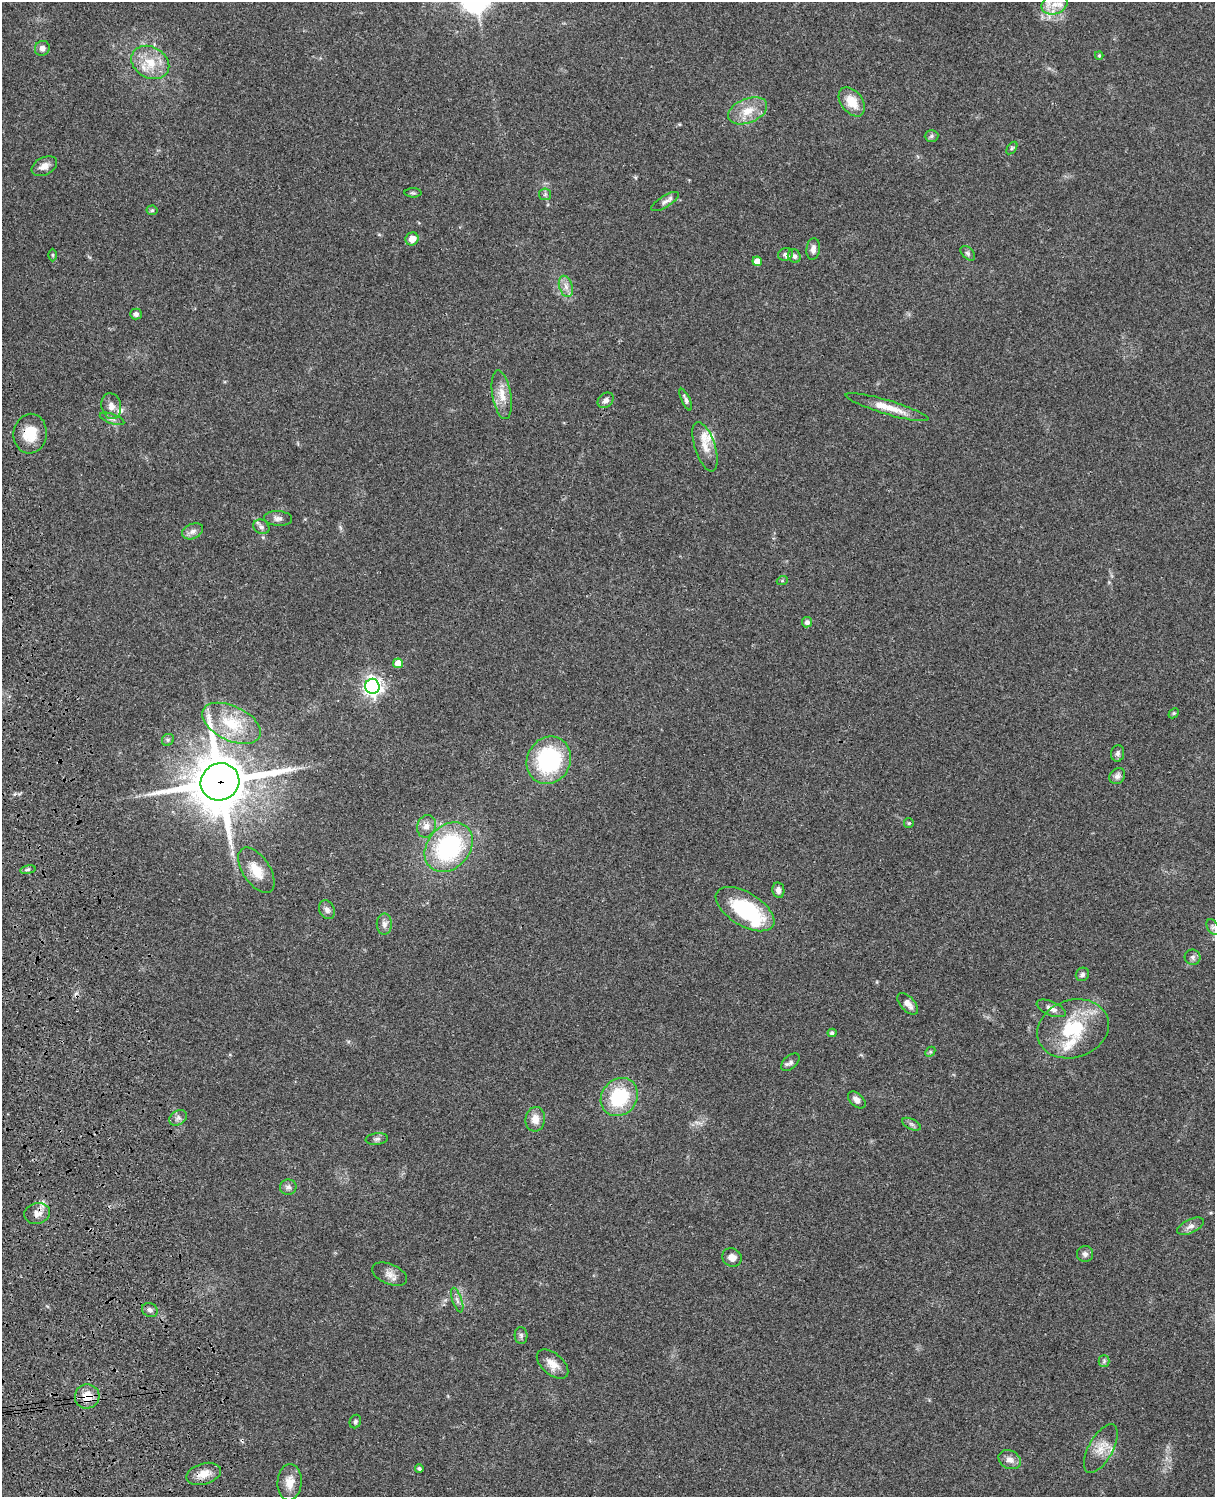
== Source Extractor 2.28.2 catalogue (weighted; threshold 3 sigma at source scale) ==
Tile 7 of 4 x 3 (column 3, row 2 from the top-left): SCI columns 2545-3757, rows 1773-3267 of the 5087 x 4926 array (HDU 1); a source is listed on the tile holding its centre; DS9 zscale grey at full resolution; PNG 1217 x 1499 px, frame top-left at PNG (2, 2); each listed source drawn as its Kron ellipse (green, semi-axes under 4 px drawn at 4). Shown black and unused: <1% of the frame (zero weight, under 3 of 4 exposures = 6% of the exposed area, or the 3 px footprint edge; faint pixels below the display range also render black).
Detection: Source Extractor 2.28.2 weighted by HDU 2 'WHT'; one run over the whole footprint, this tile lists its part. Background 0.0762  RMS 0.0058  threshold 0.0259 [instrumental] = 3 sigma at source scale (4.5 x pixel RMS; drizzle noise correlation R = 1.50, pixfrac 1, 0.05/0.05 arcsec/px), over >= 5 px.
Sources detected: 96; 1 inside a brighter object's white glare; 1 cosmic-ray / hot-pixel residue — neither listed nor drawn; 8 inside a brighter listed object's ellipse — not listed separately; the other 86 listed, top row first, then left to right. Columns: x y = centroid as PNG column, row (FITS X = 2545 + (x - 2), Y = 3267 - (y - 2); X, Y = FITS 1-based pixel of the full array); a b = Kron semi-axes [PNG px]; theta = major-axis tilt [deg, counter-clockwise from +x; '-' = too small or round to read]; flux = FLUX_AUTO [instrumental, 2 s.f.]
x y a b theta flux
1054 4 13 9 22 6.2
42 48 8 7 - 2.9
1099 55 4 3 - 0.65
150 62 20 15 -30 13
852 102 16 10 -52 9.9
748 111 20 12 22 9.7
931 136 7 6 - 1.2
1012 148 7 4 53 0.8
44 166 13 8 27 4
413 193 8 4 -1 1
545 194 6 5 - 1.1
665 202 16 5 32 2.3
152 210 5 5 - 0.79
412 239 7 6 - 5.1
813 249 11 6 82 3.1
968 253 9 5 -45 1.3
785 254 7 6 - 1.6
53 255 6 4 -90 0.72
794 256 7 6 - 2
757 261 5 4 - 5
566 286 11 6 -72 3.1
136 314 6 5 - 1.6
502 395 25 9 -80 7.7
606 400 9 7 41 2.6
686 400 11 4 -66 1.7
111 406 13 10 -79 4.1
887 407 43 7 -17 11
112 419 13 5 -19 2
30 434 20 16 81 13
705 447 26 10 -72 6.9
278 518 14 7 -4 2.6
261 527 8 7 - 1.7
193 531 11 7 24 2.8
782 581 5 3 - 0.55
807 622 5 5 - 2.1
398 663 5 5 - 7.1
372 686 7 7 - 260
1174 713 6 4 43 0.72
231 723 31 17 -25 23
168 740 6 5 - 1.1
1118 753 8 6 80 1.5
549 760 24 21 63 59
1117 776 9 7 46 2.1
220 782 19 18 - 3500
909 823 5 4 - 0.69
426 826 11 9 69 3.8
449 847 27 21 49 68
28 870 8 4 9 1
256 870 25 13 -56 11
778 890 8 6 -81 2.5
745 909 33 16 -31 45
327 910 10 7 -63 2.4
384 924 10 7 89 2.7
1213 927 8 5 -61 1.3
1193 957 8 7 - 1.7
1082 974 7 6 - 1.7
908 1004 13 7 -47 3.6
1051 1008 15 7 -23 3.6
1073 1029 37 29 19 35
832 1033 4 4 - 1.5
930 1052 6 4 45 0.74
790 1062 11 6 42 1.9
619 1097 20 17 50 33
857 1100 10 6 -41 3.1
178 1118 9 7 32 2.1
535 1119 12 10 85 5.7
911 1124 10 5 -27 1.4
377 1139 11 6 6 1.6
288 1187 8 7 - 2.1
37 1214 13 10 14 3.8
1191 1226 14 6 25 2.9
1085 1254 8 8 - 2
732 1257 10 9 - 3.8
390 1274 18 10 -23 4.2
457 1300 13 4 -71 2
150 1310 8 7 - 1.9
521 1335 8 6 -88 1.4
1104 1361 5 5 - 1
553 1364 19 10 -41 5.8
87 1396 12 12 - 8.9
355 1422 7 5 67 1.2
1101 1449 27 12 61 8.2
1010 1460 12 9 -26 3.8
419 1468 4 4 - 1.1
204 1474 18 10 16 7
290 1482 18 12 85 6.9
Overlapping masked pixels (flux is a lower limit): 3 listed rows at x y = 30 434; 220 782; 87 1396
Isophote crosses this tile's border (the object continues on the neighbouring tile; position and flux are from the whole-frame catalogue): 1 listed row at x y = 1054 4